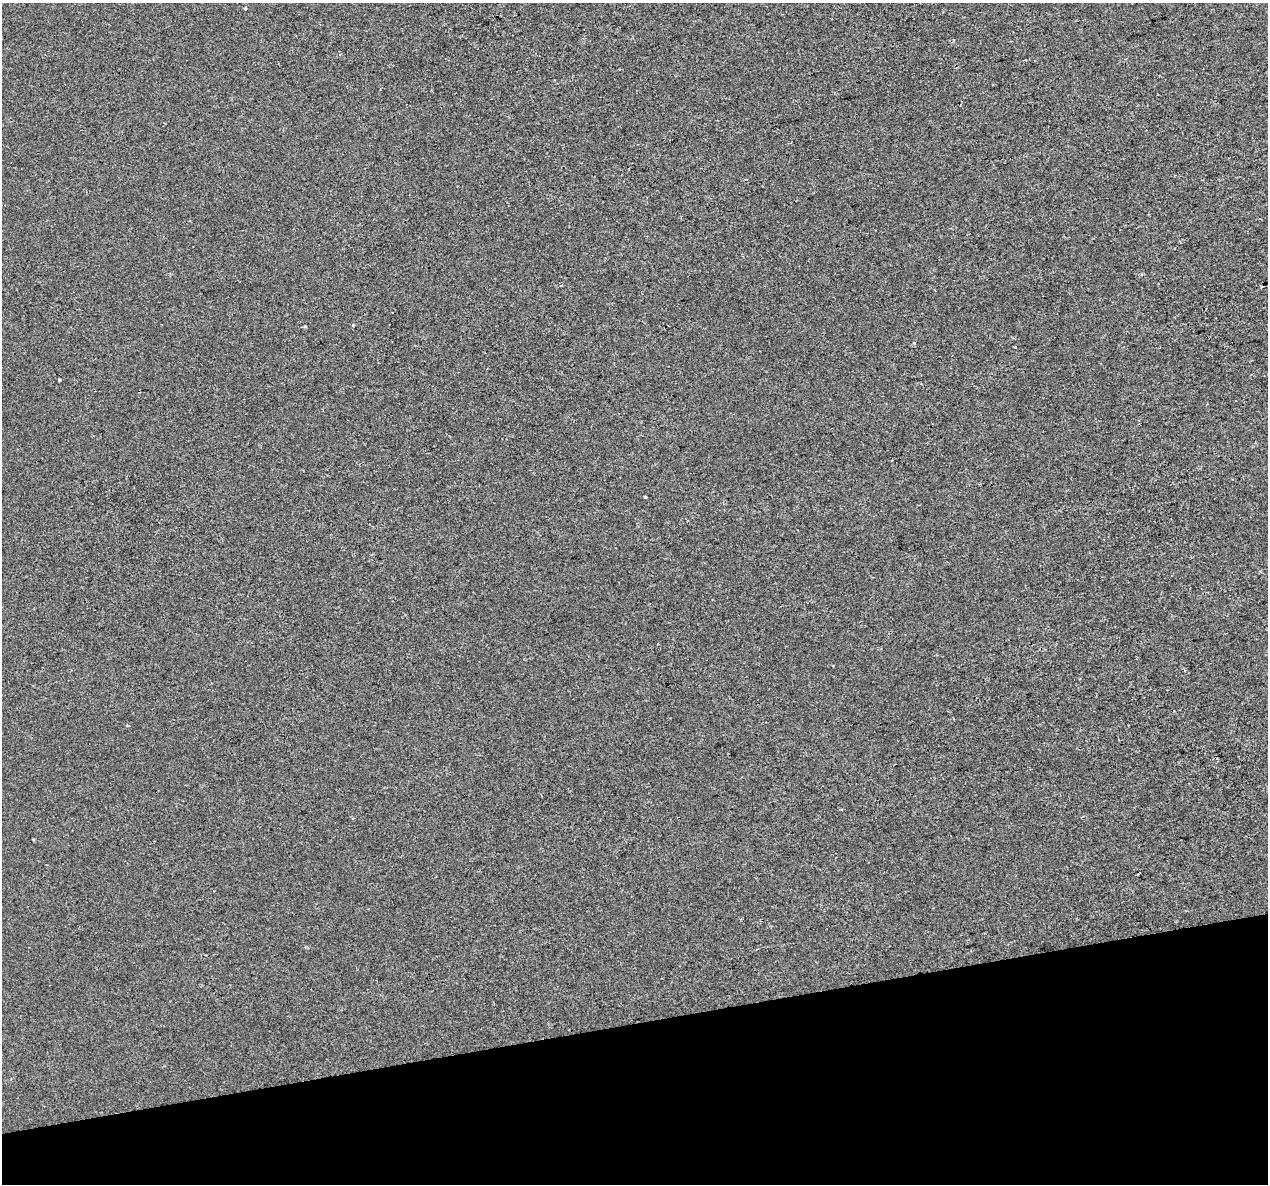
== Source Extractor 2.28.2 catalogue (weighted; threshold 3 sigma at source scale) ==
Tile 14 of 4 x 4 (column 2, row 4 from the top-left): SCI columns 1267-2532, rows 90-1271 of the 5063 x 4856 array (HDU 1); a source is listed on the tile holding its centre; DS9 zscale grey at full resolution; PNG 1270 x 1186 px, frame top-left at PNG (2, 3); no overlay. Shown black and unused: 14% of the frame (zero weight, under 2 of 3 exposures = <1% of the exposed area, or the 3 px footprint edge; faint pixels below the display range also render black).
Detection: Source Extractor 2.28.2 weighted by HDU 2 'WHT'; one run over the whole footprint, this tile lists its part. Background -8.11e-05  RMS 0.0042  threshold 0.0191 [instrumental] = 3 sigma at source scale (4.5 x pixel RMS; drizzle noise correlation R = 1.50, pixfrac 1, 0.0396/0.0396 arcsec/px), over >= 5 px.
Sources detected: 7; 1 cosmic-ray / hot-pixel residue — not listed; the other 6 listed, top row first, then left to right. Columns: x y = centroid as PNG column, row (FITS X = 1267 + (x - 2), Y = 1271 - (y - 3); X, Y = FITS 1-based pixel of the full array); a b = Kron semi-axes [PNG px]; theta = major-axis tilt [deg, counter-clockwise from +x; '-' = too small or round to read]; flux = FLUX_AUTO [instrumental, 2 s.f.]
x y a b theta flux
246 8 3 3 - 0.93
353 325 3 3 - 0.34
1015 347 3 3 - 2
59 380 3 3 - 0.5
645 497 3 2 - 0.45
128 726 4 3 - 0.46